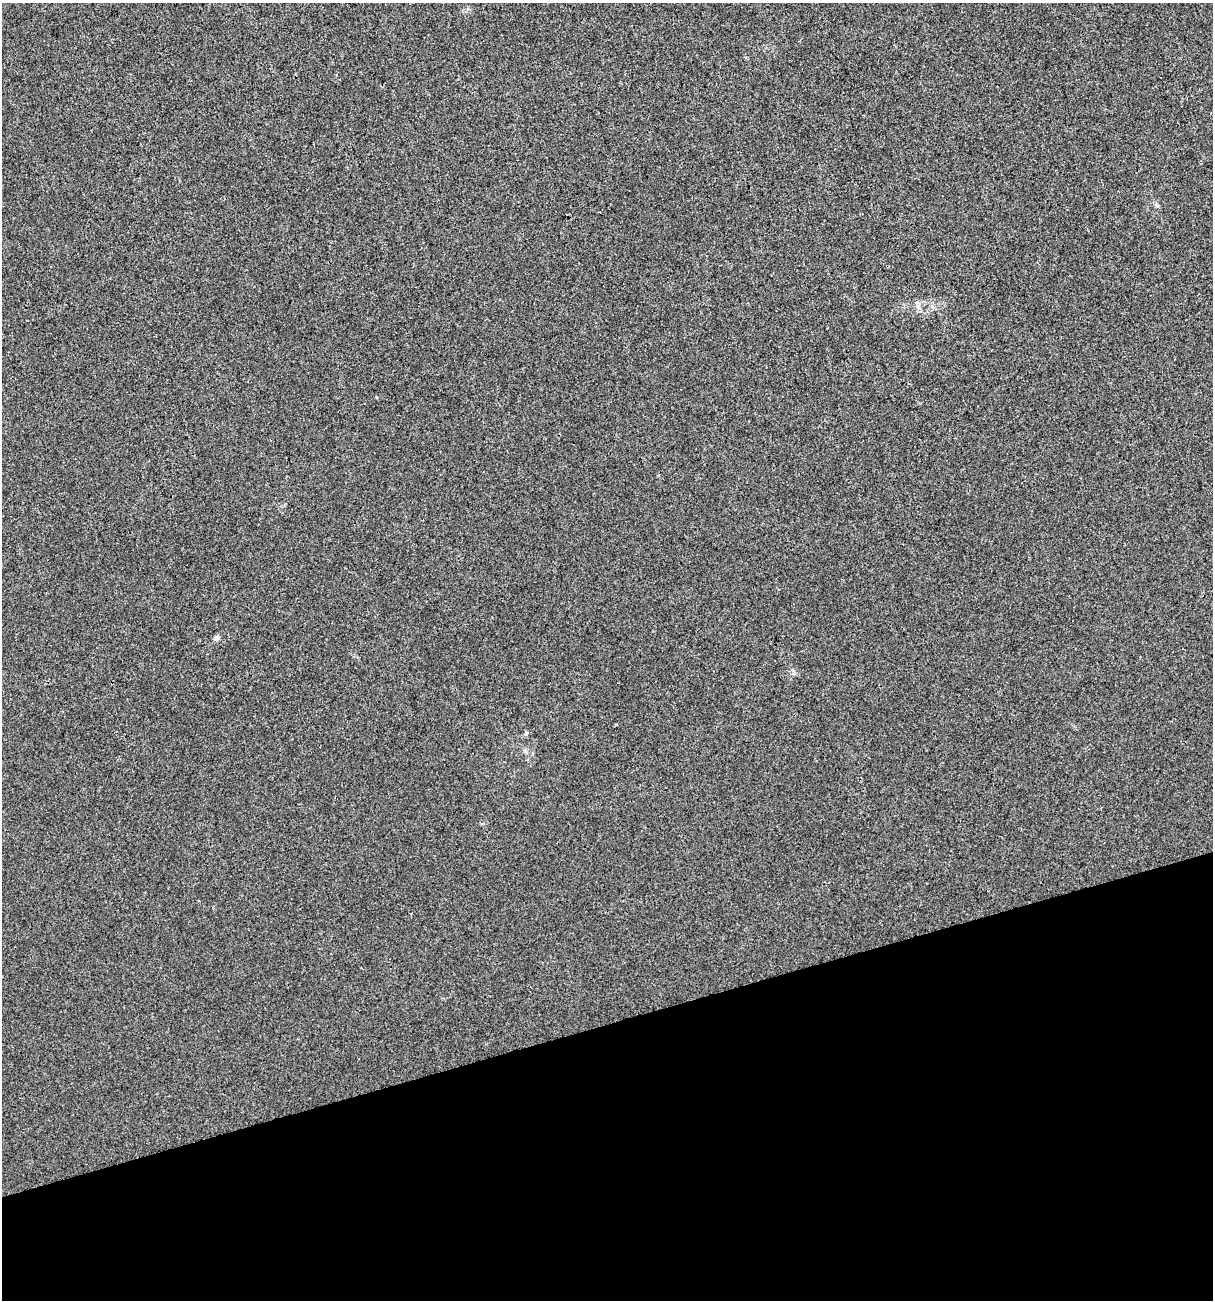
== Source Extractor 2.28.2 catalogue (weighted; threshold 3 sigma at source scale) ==
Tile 14 of 4 x 4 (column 2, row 4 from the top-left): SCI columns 1313-2523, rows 1-1298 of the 4995 x 5192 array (HDU 1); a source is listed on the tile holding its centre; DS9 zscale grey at full resolution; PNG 1215 x 1302 px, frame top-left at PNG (2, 3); no overlay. Shown black and unused: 21% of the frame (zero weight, under 3 of 4 exposures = <1% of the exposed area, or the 3 px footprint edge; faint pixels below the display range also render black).
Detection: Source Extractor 2.28.2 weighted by HDU 2 'WHT'; one run over the whole footprint, this tile lists its part. Background 0.00113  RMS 0.0028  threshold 0.0127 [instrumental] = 3 sigma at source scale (4.5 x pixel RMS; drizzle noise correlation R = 1.50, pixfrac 1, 0.0396/0.0396 arcsec/px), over >= 5 px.
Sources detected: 4; all 4 listed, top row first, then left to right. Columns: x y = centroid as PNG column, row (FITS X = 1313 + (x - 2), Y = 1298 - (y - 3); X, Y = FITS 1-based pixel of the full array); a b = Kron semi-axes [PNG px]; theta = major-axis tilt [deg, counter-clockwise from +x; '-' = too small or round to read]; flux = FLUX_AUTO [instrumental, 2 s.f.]
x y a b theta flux
919 307 9 7 -67 1.2
216 638 8 6 43 0.73
526 733 5 5 - 0.46
525 751 7 5 -45 0.56